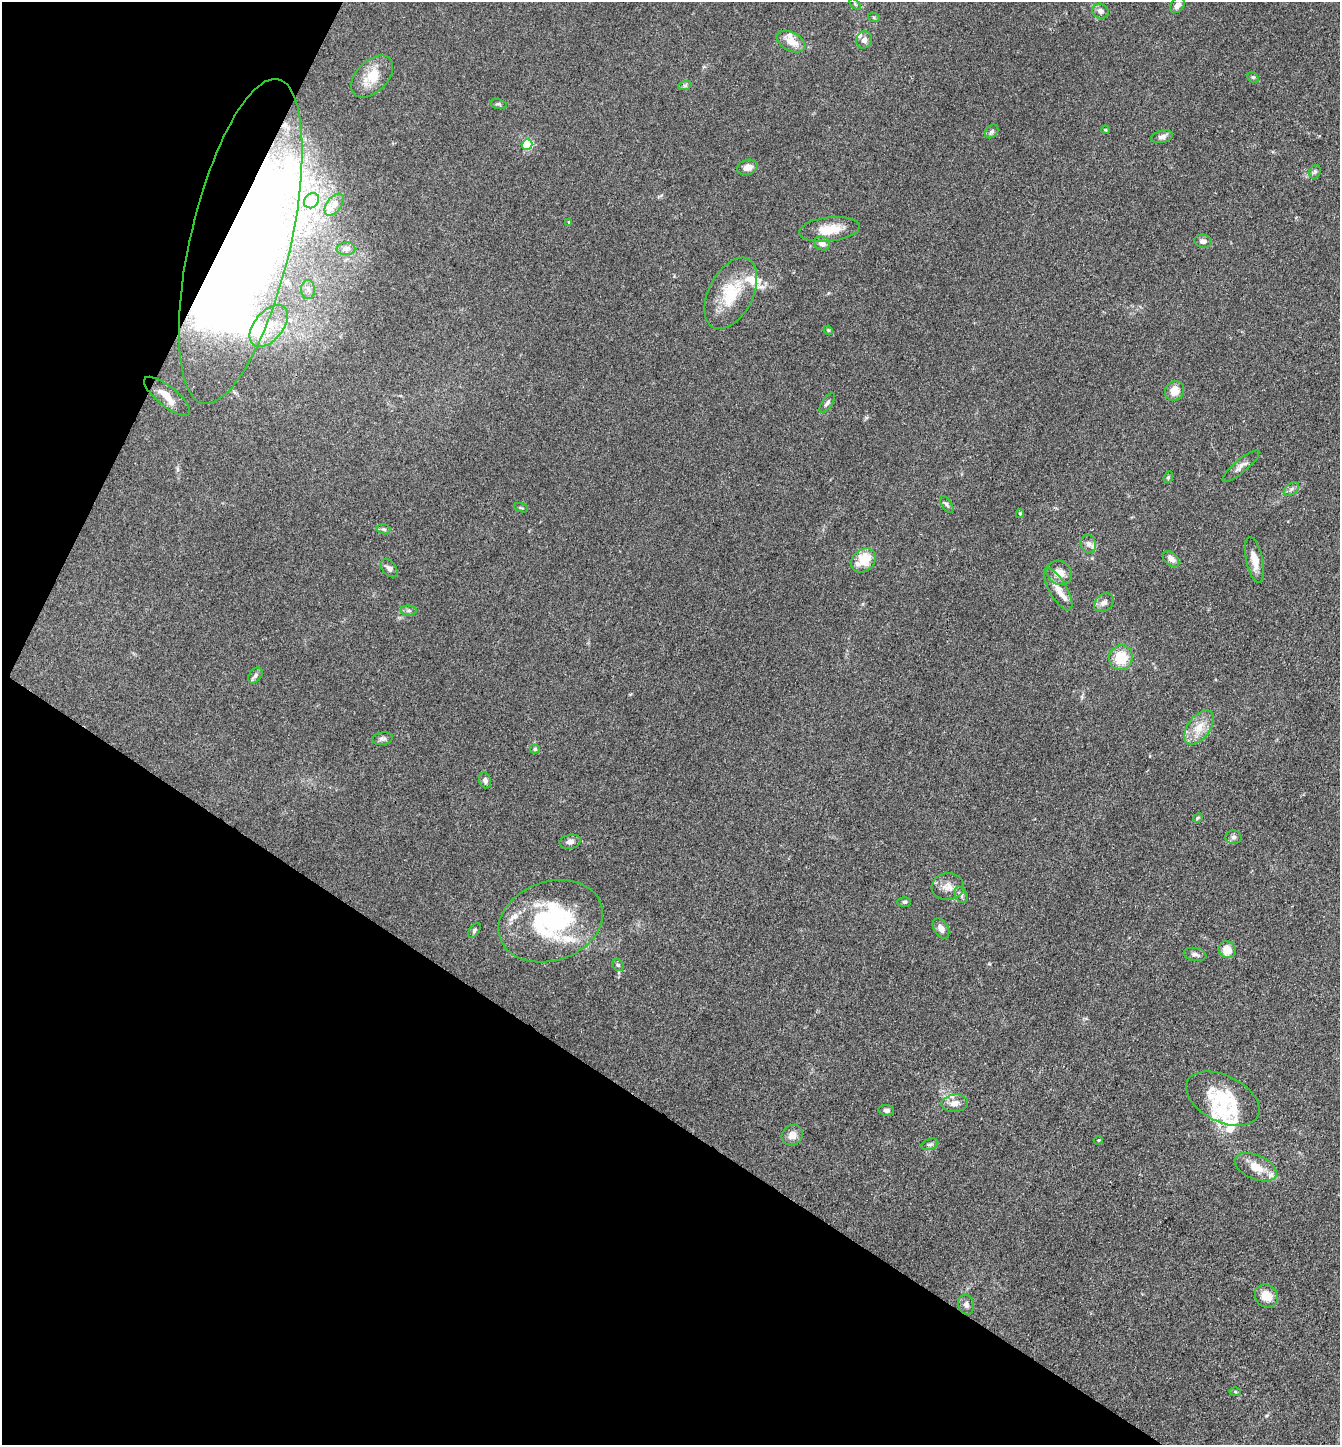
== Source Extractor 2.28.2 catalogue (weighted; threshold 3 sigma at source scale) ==
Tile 9 of 4 x 4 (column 1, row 3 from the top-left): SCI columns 286-1623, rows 1446-2888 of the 5784 x 5775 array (HDU 1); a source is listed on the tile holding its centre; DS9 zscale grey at full resolution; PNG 1342 x 1447 px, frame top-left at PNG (2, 2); each listed source drawn as its Kron ellipse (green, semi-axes under 4 px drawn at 4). Shown black and unused: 29% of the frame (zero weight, under 3 of 4 exposures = <1% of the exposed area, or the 3 px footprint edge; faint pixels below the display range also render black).
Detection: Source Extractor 2.28.2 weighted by HDU 2 'WHT'; one run over the whole footprint, this tile lists its part. Background 0.0825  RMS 0.0063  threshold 0.0284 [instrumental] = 3 sigma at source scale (4.5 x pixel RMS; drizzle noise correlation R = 1.50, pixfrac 1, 0.05/0.05 arcsec/px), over >= 5 px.
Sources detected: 95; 8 inside a brighter object's white glare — neither listed nor drawn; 12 inside a brighter listed object's ellipse — not listed separately; the other 75 listed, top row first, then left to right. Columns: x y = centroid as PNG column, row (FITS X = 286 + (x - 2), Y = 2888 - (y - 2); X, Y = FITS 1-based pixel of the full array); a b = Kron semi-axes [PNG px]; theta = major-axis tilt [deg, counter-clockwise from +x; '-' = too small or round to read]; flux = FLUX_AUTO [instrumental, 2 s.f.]
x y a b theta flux
855 4 6 4 -46 0.83
1177 5 9 6 54 3.3
1100 11 8 7 - 2.5
874 18 6 4 -19 0.72
864 40 8 8 - 2.7
791 41 15 9 -28 8
372 76 25 15 45 14
1253 77 6 5 - 0.81
685 85 7 4 19 1.1
498 104 8 4 -14 1.1
1105 130 4 4 - 0.58
992 131 7 5 46 1.5
1162 137 11 6 15 2.6
527 144 5 5 - 44
747 167 11 7 16 4.9
1315 172 7 5 69 1.3
311 201 8 6 50 2.4
334 205 12 7 53 3.3
569 222 4 4 - 0.6
829 229 30 12 6 13
241 241 166 50 77 980
1203 241 8 6 -9 2.9
822 243 8 6 -30 4.4
346 249 9 6 2 2.1
308 289 9 7 -89 2.8
731 293 38 22 63 27
269 326 24 14 50 17
828 330 5 4 - 0.59
1175 391 10 9 - 7.6
167 396 28 10 -39 12
827 403 11 5 55 1.7
1241 466 23 6 40 3.7
1168 477 6 4 68 0.82
1291 489 9 5 37 1.8
947 504 9 4 -55 1.3
521 508 7 3 -18 0.73
1020 514 4 4 - 0.69
384 529 7 5 -19 1.2
1088 544 9 7 -72 3
1171 559 9 6 -40 4.2
863 560 13 10 42 15
1255 560 23 8 -77 7.5
389 568 10 6 -51 2.1
1059 573 13 11 -38 6.7
1058 590 24 9 -60 7.1
1104 602 11 8 40 3
409 611 8 5 -4 1.3
1121 658 12 12 - 16
255 675 9 6 52 1.7
1199 728 19 11 53 9.4
382 739 10 6 10 1.8
535 749 5 4 - 0.91
485 780 8 6 -71 1.8
1198 818 5 4 - 0.72
1233 837 8 7 - 1.9
570 842 10 7 12 2.9
948 887 16 13 3 6.1
961 895 8 6 -63 2
904 902 7 5 0 1.3
551 921 53 39 19 82
941 928 11 7 -59 3.2
474 930 8 5 54 1.2
1227 950 9 8 - 8
1195 954 11 6 -10 2.4
618 965 6 5 - 1.1
1223 1099 39 23 -26 30
955 1103 13 8 5 5
886 1110 8 5 -6 1.8
792 1135 11 9 37 4.7
1098 1140 5 4 - 0.63
930 1144 9 5 20 1.5
1256 1167 22 12 -24 9.6
1266 1296 12 10 -46 9.1
966 1305 10 8 -78 2.2
1235 1392 6 4 -1 0.76
Overlapping masked pixels (flux is a lower limit): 1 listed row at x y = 241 241